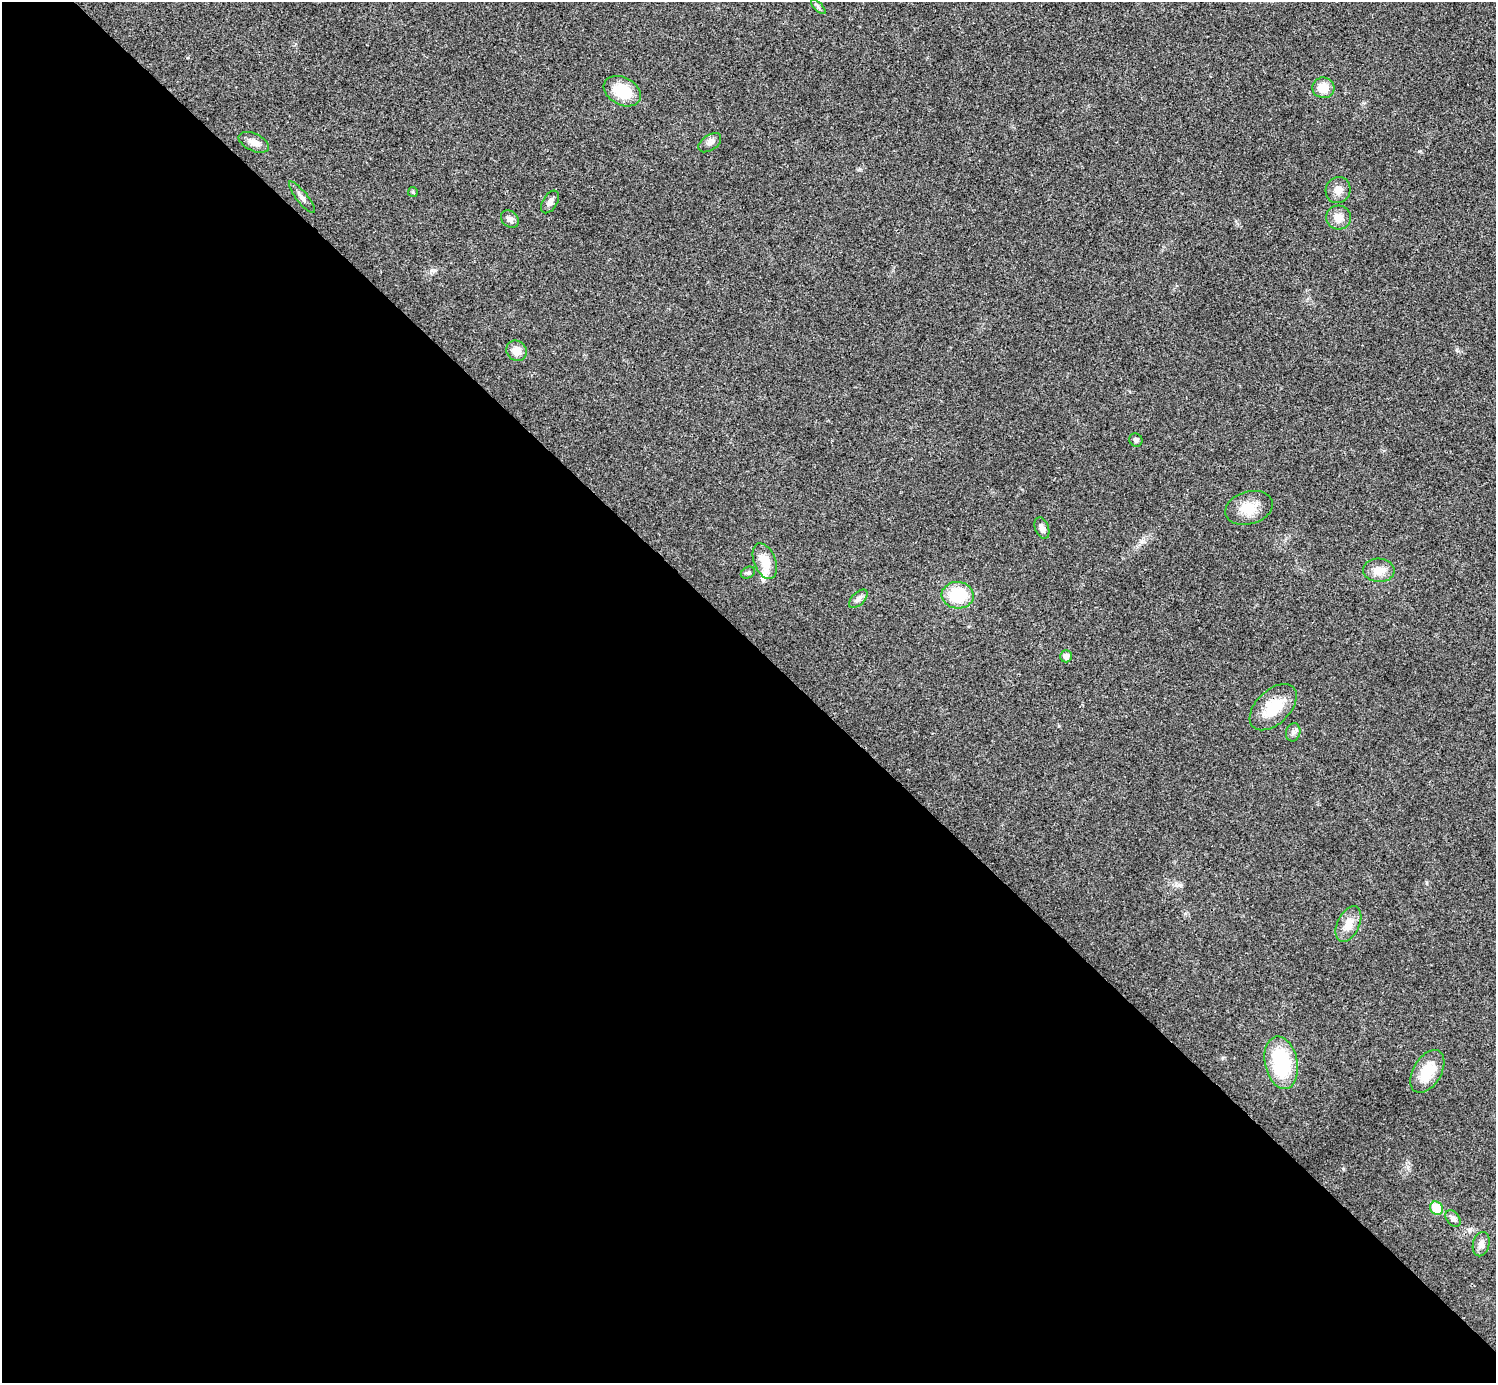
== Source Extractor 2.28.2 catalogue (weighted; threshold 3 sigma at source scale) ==
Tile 9 of 4 x 4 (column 1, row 3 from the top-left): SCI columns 26-1519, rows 1541-2921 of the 6012 x 6012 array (HDU 1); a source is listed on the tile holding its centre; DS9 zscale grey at full resolution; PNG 1498 x 1385 px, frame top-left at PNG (2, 2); each listed source drawn as its Kron ellipse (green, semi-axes under 4 px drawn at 4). Shown black and unused: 54% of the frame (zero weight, under 3 of 4 exposures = <1% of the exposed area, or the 3 px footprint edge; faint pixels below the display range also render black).
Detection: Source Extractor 2.28.2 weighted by HDU 2 'WHT'; one run over the whole footprint, this tile lists its part. Background 0.0198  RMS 0.0038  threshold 0.0169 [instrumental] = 3 sigma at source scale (4.5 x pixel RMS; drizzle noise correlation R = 1.50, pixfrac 1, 0.05/0.05 arcsec/px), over >= 5 px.
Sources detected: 30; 1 inside a brighter listed object's ellipse — not listed separately; the other 29 listed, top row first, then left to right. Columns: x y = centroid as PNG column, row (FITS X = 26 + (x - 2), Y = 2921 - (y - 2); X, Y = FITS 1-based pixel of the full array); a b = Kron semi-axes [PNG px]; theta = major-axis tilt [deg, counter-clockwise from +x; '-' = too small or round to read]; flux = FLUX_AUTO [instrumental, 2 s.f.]
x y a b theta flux
818 7 9 3 -45 0.76
1323 88 11 10 - 6
622 91 20 13 -28 12
254 142 16 8 -25 3.1
710 143 13 7 35 1.8
1338 190 13 12 - 2.9
413 192 5 5 - 0.43
302 197 20 5 -52 1.9
550 202 12 7 58 1.8
1339 217 12 12 - 3.7
510 219 10 7 -41 1.6
517 351 11 9 -50 4
1136 440 7 6 - 1.1
1249 508 24 16 16 7.7
1042 528 11 6 -70 1.6
765 561 19 10 -68 6.8
1379 570 16 11 -4 4.8
748 573 7 5 29 0.78
958 595 16 13 -4 15
858 599 11 6 45 1.4
1066 656 6 6 - 1.9
1273 707 28 17 44 11
1293 732 9 7 75 1.3
1348 924 19 11 65 5.1
1281 1063 26 16 -78 29
1427 1071 23 14 59 10
1436 1208 7 6 - 10
1453 1218 9 6 -53 1.5
1481 1244 12 8 76 2.4
Overlapping masked pixels (flux is a lower limit): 1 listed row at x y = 1273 707
Unlisted compact peaks at least as high as the median listed source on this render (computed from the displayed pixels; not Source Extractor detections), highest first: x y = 1419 151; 1457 350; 1059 726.